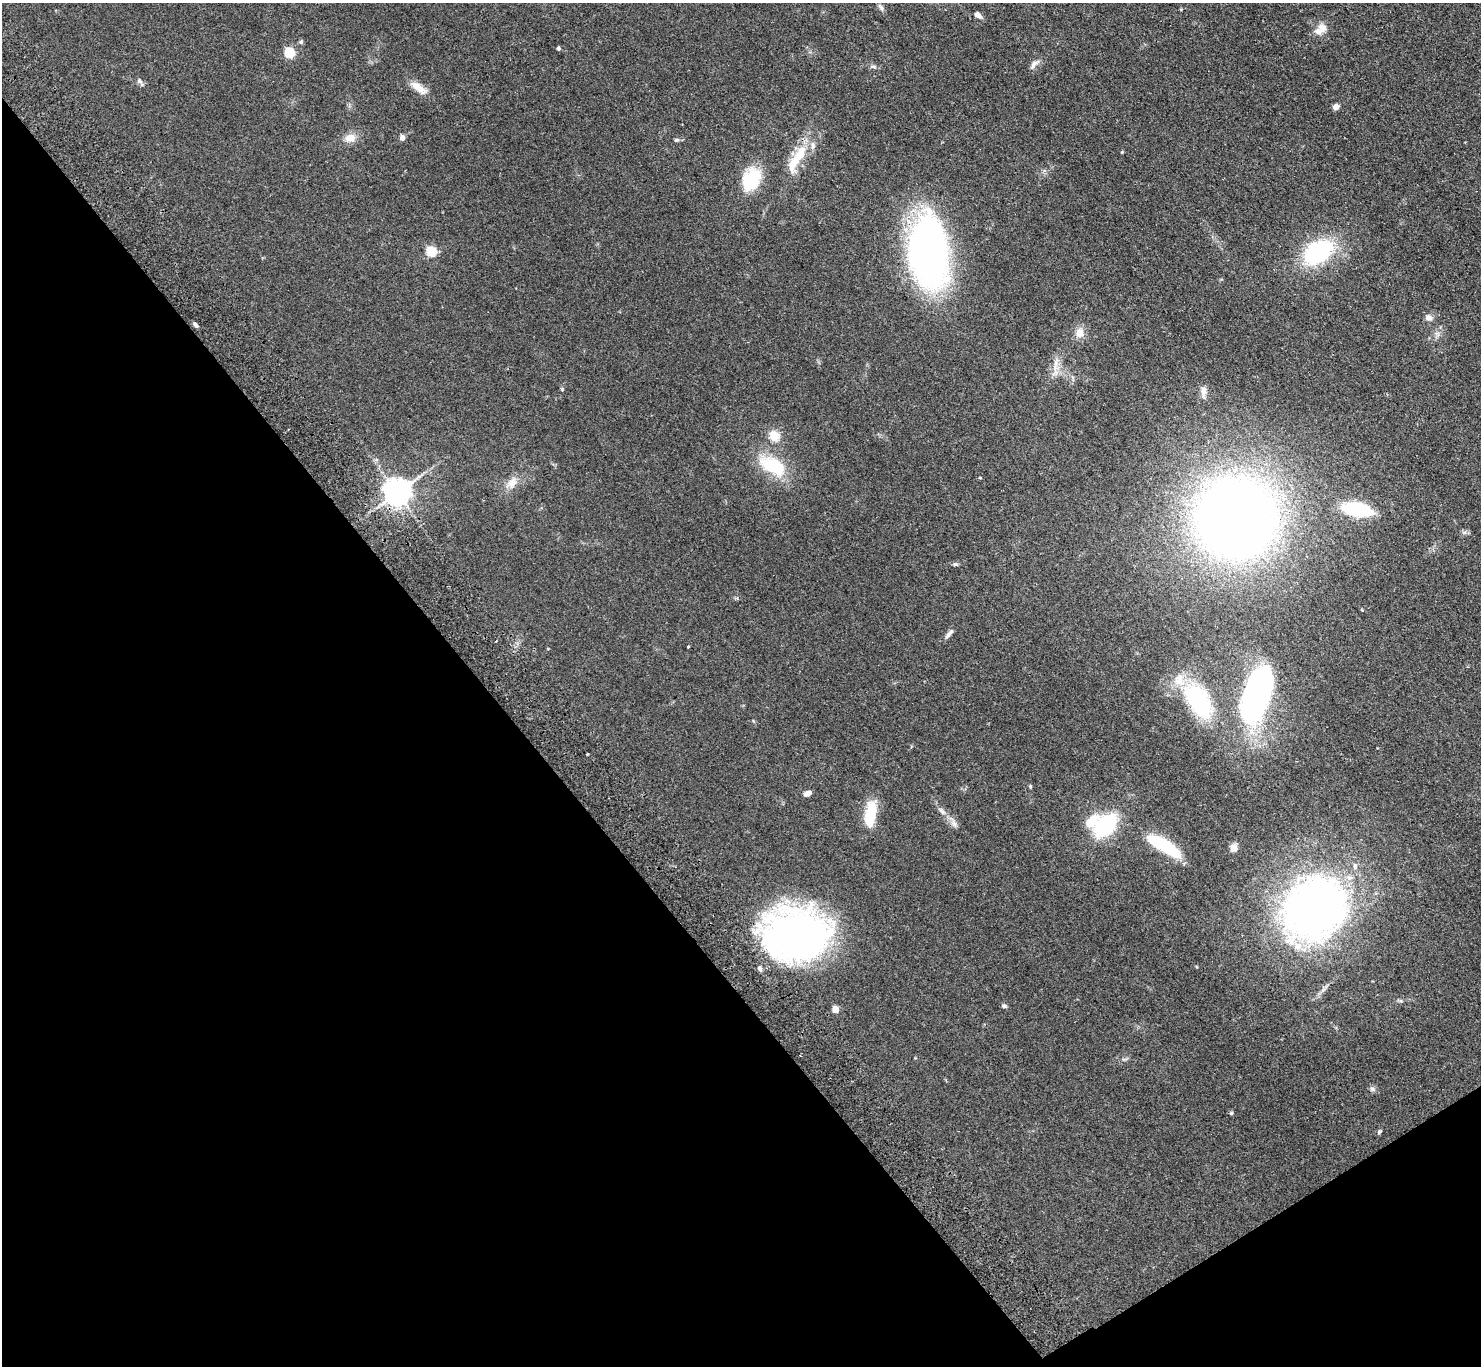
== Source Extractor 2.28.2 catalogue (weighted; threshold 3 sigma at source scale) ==
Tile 14 of 4 x 4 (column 2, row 4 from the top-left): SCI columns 1528-3006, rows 335-1698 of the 6014 x 5985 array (HDU 1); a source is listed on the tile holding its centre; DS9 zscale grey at full resolution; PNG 1483 x 1368 px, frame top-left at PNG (2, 3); no overlay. Shown black and unused: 36% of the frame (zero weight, under 2 of 3 exposures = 3% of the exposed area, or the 3 px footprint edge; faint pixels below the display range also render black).
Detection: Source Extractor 2.28.2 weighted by HDU 2 'WHT'; one run over the whole footprint, this tile lists its part. Background 0.0514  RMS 0.0075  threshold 0.0337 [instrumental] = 3 sigma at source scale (4.5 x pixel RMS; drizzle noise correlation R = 1.50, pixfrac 1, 0.05/0.05 arcsec/px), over >= 5 px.
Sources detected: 67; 1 cosmic-ray / hot-pixel residue — not listed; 9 inside a brighter listed object's ellipse — not listed separately; the other 57 listed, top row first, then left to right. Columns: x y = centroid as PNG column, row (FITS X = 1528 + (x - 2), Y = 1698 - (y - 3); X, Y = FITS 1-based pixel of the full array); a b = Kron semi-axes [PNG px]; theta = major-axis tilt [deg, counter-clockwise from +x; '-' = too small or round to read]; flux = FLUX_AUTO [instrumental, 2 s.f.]
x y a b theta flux
881 8 13 6 -56 2.5
1181 9 5 3 - 0.62
978 15 8 5 -37 4.1
1322 27 13 11 -55 6.3
301 42 6 5 - 1.4
558 48 4 4 - 1.4
289 53 5 5 - 53
1034 64 16 7 46 3.6
873 66 11 4 -1 1.8
140 81 10 5 -57 2.5
418 88 23 9 -36 9.3
1336 107 4 4 - 8.3
402 137 7 6 - 2.4
350 138 15 11 9 7.8
677 140 7 5 -1 1.3
1122 152 3 3 - 0.69
798 156 38 16 69 23
751 179 28 19 64 33
431 252 5 5 - 51
929 252 62 33 -84 340
1318 252 29 19 33 81
1429 318 10 8 -26 3.3
195 325 8 4 -50 1.8
1079 333 15 12 79 7
1055 368 13 11 65 7.2
562 389 5 4 - 0.75
1203 392 18 8 89 4.8
774 436 12 12 - 11
376 460 7 4 0 1.2
772 465 36 19 -31 37
980 478 5 3 - 0.63
512 483 20 12 51 8.8
397 493 8 8 - 960
1357 509 23 10 -11 64
1236 518 57 57 - 900
955 564 8 5 -1 1.4
1362 610 4 3 - 0.52
948 635 10 6 58 2.2
688 647 3 2 - 0.69
1257 694 54 24 72 200
1199 701 49 27 -55 67
587 754 2 2 - 0.79
1030 786 5 4 - 0.92
808 793 7 5 24 4.5
870 814 25 10 80 32
953 822 19 7 -58 4.8
1105 825 22 15 43 66
1163 845 32 9 -30 59
1233 848 5 5 - 21
1313 908 62 53 48 430
795 934 66 51 0 300
1004 1006 7 5 -19 1.6
835 1009 5 4 - 13
1124 1059 9 4 12 1.4
1372 1089 9 7 -28 2.1
1231 1113 5 4 - 1
1379 1132 6 5 - 1.3
Overlapping masked pixels (flux is a lower limit): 2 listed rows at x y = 397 493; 795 934